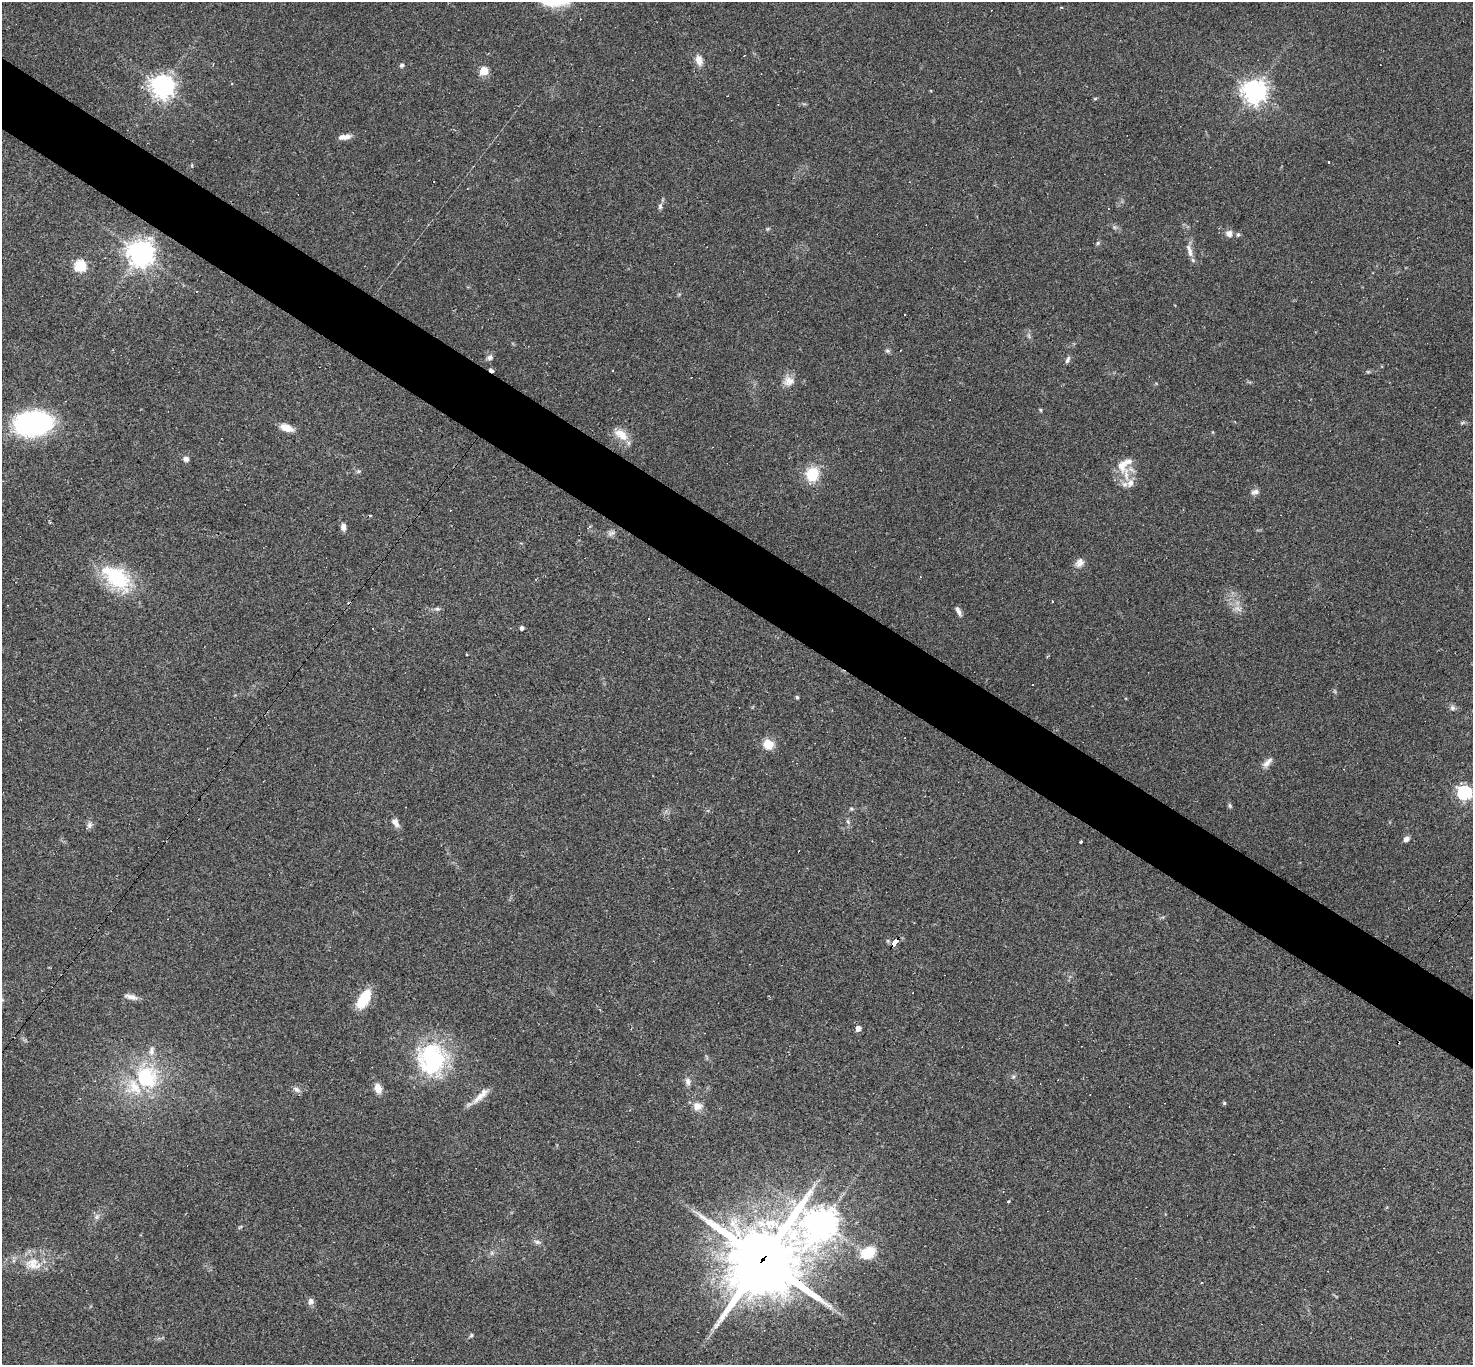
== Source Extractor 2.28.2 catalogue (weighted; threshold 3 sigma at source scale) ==
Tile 11 of 4 x 4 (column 3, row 3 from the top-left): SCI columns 2942-4412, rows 1652-3014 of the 5882 x 5889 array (HDU 1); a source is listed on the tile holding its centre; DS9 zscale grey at full resolution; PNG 1475 x 1367 px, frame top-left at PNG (2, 2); no overlay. Shown black and unused: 5% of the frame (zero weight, under 2 of 3 exposures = <1% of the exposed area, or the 3 px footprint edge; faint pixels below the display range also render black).
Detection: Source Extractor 2.28.2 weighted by HDU 2 'WHT'; one run over the whole footprint, this tile lists its part. Background 0.0731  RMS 0.0056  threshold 0.0251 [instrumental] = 3 sigma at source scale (4.5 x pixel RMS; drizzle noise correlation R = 1.50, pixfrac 1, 0.05/0.05 arcsec/px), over >= 5 px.
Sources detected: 102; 1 too faint to see at this stretch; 14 cosmic-ray / hot-pixel residue — not listed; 6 inside a brighter listed object's ellipse — not listed separately; the other 81 listed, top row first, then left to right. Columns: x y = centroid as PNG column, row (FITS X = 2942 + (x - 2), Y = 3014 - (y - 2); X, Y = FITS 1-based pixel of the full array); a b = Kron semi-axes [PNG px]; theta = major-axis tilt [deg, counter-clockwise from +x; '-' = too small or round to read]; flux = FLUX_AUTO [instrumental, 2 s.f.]
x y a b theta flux
744 56 3 3 - 1.1
699 60 13 8 -75 4.9
402 65 6 5 - 1.2
484 71 5 5 - 25
162 86 8 7 - 510
1254 92 8 8 - 460
1095 98 5 4 - 0.64
344 137 15 6 6 3.8
192 165 5 3 - 0.55
660 206 9 5 76 1.6
1114 227 6 5 - 1.1
1229 234 9 8 - 2.9
1238 235 6 5 - 0.94
1098 243 6 5 - 0.97
1189 250 20 7 -73 4.1
141 253 9 9 - 600
80 266 6 6 - 55
905 314 3 2 - 0.74
887 351 7 6 - 1.2
490 357 8 6 9 1.8
1068 360 10 5 63 1.5
491 370 4 3 - 5.7
1368 372 6 4 0 0.77
790 380 16 10 -32 5.1
1040 410 5 4 - 0.72
33 423 29 18 5 120
286 428 13 7 -20 7.4
621 435 20 11 -37 8.4
186 459 7 6 - 2
1122 465 21 15 81 9.2
359 471 6 5 - 0.93
812 474 13 12 - 18
1130 483 11 9 67 3.8
1255 492 11 7 17 2.1
370 515 3 3 - 1.3
343 527 9 6 -86 2.5
611 533 11 7 12 2.2
1079 563 13 10 55 3.6
116 577 39 24 -33 38
437 609 8 5 -8 1.4
959 612 11 5 -70 2
649 619 3 2 - 0.68
522 628 4 4 - 1.7
1032 685 3 3 - 0.66
797 697 4 4 - 0.93
1452 708 7 7 - 1.7
768 745 12 11 - 7.8
1267 762 17 7 47 3.5
1465 793 6 6 - 140
1230 806 7 5 -74 0.96
851 809 6 5 - 0.91
848 822 8 5 -64 1.3
395 823 12 7 -55 3.5
89 825 10 6 59 2
1406 839 7 6 - 2.3
1080 842 3 3 - 1.3
895 942 8 4 52 68
131 997 17 6 -13 3.3
364 999 23 11 58 16
600 1009 4 3 - 0.66
858 1028 5 4 - 4.4
433 1058 36 35 - 59
1013 1077 6 4 19 0.84
146 1078 29 28 - 45
688 1081 11 8 -73 2.6
378 1088 10 7 -70 5.7
297 1089 11 6 -28 2
481 1096 29 8 44 6.1
1224 1103 5 4 - 0.86
697 1106 12 10 -7 5
1008 1201 4 3 - 0.62
97 1217 8 6 46 1.9
822 1223 12 10 43 840
240 1227 7 4 44 0.75
537 1242 10 6 -15 1.6
492 1253 7 4 90 1.1
868 1253 12 9 20 20
763 1259 29 25 50 4100
33 1263 22 19 10 13
310 1301 9 7 76 2.2
471 1335 6 4 62 0.84
Overlapping masked pixels (flux is a lower limit): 3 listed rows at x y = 491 370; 895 942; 763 1259